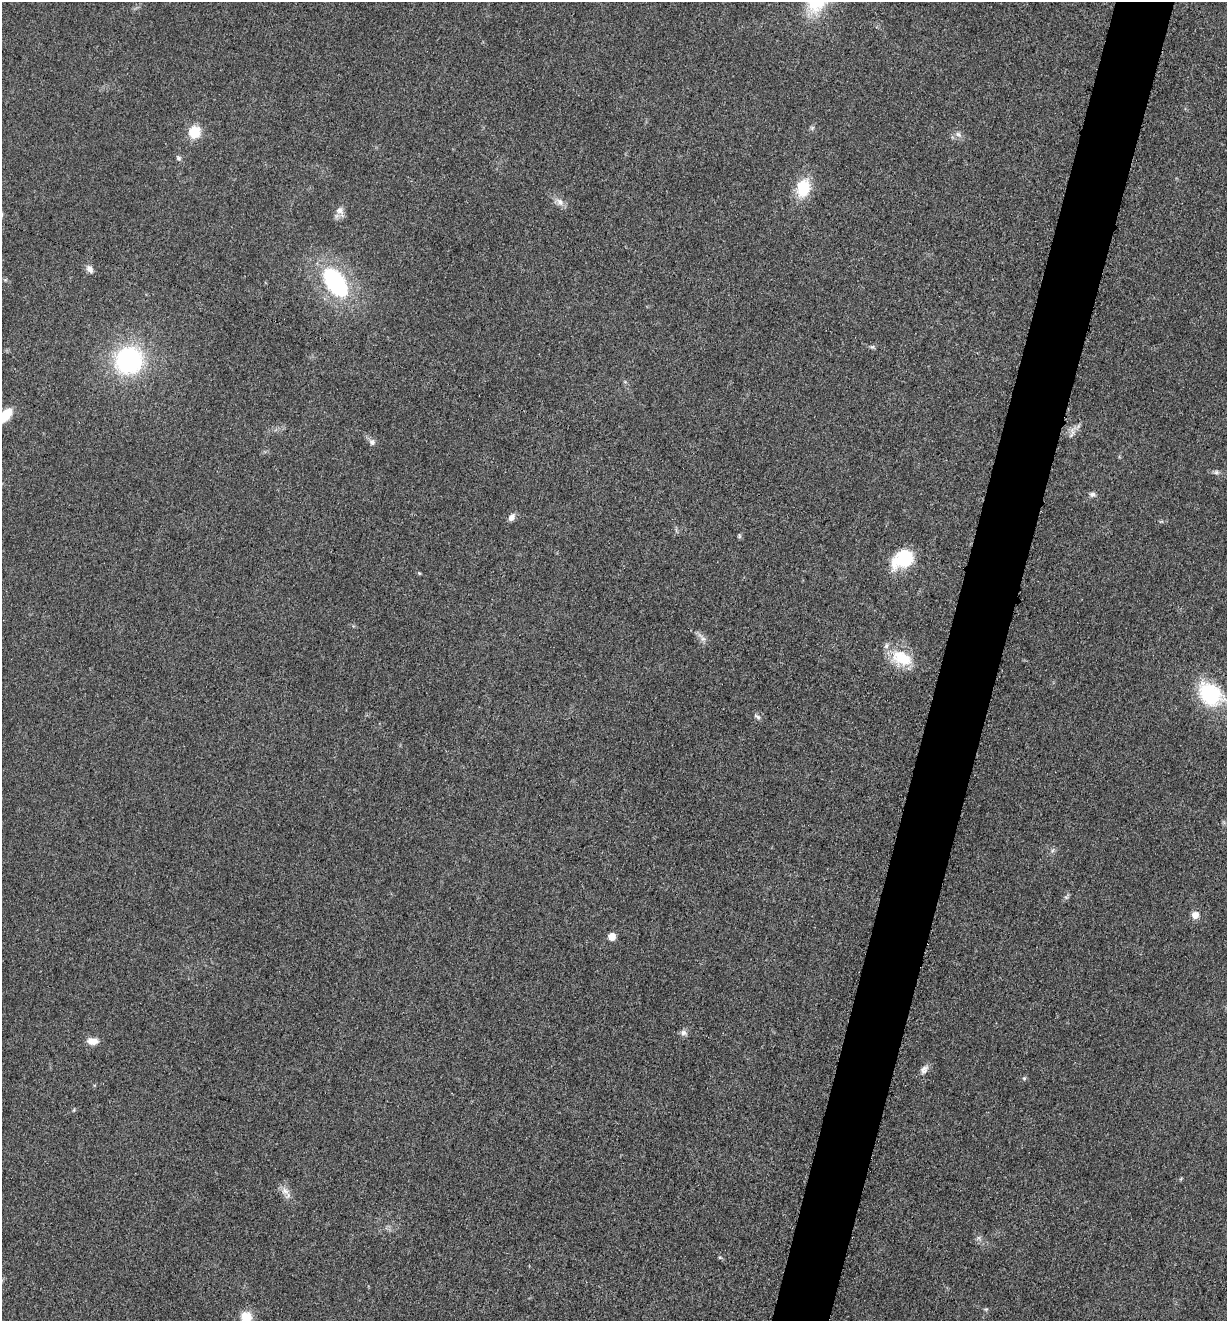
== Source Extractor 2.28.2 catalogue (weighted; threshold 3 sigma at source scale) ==
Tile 10 of 4 x 4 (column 2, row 3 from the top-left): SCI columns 1489-2713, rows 1330-2648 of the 5304 x 5292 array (HDU 1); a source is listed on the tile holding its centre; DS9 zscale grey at full resolution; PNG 1229 x 1323 px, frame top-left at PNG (2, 2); no overlay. Shown black and unused: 5% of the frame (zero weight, under 3 of 5 exposures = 1% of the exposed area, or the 3 px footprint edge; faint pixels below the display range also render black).
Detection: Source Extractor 2.28.2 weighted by HDU 2 'WHT'; one run over the whole footprint, this tile lists its part. Background 0.0509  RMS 0.0056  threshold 0.0251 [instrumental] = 3 sigma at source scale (4.5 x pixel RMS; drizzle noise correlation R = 1.50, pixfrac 1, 0.05/0.05 arcsec/px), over >= 5 px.
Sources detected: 38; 1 inside a brighter object's white glare — not listed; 1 inside a brighter listed object's ellipse — not listed separately; the other 36 listed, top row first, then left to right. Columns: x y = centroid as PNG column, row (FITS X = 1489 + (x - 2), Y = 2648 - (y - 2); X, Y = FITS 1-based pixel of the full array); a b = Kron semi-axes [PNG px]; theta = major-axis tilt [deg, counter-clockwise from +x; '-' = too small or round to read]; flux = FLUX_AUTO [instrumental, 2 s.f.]
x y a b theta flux
812 128 7 5 46 1.1
194 132 6 6 - 38
958 134 10 7 -29 2.3
179 158 7 6 - 1.3
803 188 15 11 76 24
560 202 13 9 -43 3.5
340 210 12 10 -31 3.5
90 269 11 7 -54 2.6
335 282 28 17 -55 69
129 360 25 24 - 84
5 415 21 11 51 9.4
1072 432 21 6 70 3.1
372 442 10 8 -58 2.2
1216 472 8 6 -14 1.4
1092 494 8 6 -9 1.9
512 517 9 6 54 3
739 536 8 4 -82 0.8
905 559 18 15 57 28
419 573 5 4 - 0.58
702 638 17 6 -49 2.8
902 658 28 18 -22 19
1210 694 32 23 -39 38
757 717 10 5 -34 1.3
1066 897 6 5 - 0.99
1195 915 8 8 - 4.3
612 936 5 5 - 9.3
684 1033 10 7 -18 2
92 1041 13 8 -5 5.2
924 1069 14 8 53 3
1024 1078 6 5 - 0.83
74 1110 6 3 71 0.58
285 1191 14 9 -49 4
979 1238 7 4 -71 1.2
720 1257 6 5 - 0.76
986 1309 5 4 - 0.7
246 1317 16 14 -78 8.4
Isophote crosses this tile's border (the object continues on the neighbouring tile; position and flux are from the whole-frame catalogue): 3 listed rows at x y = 5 415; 1210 694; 246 1317